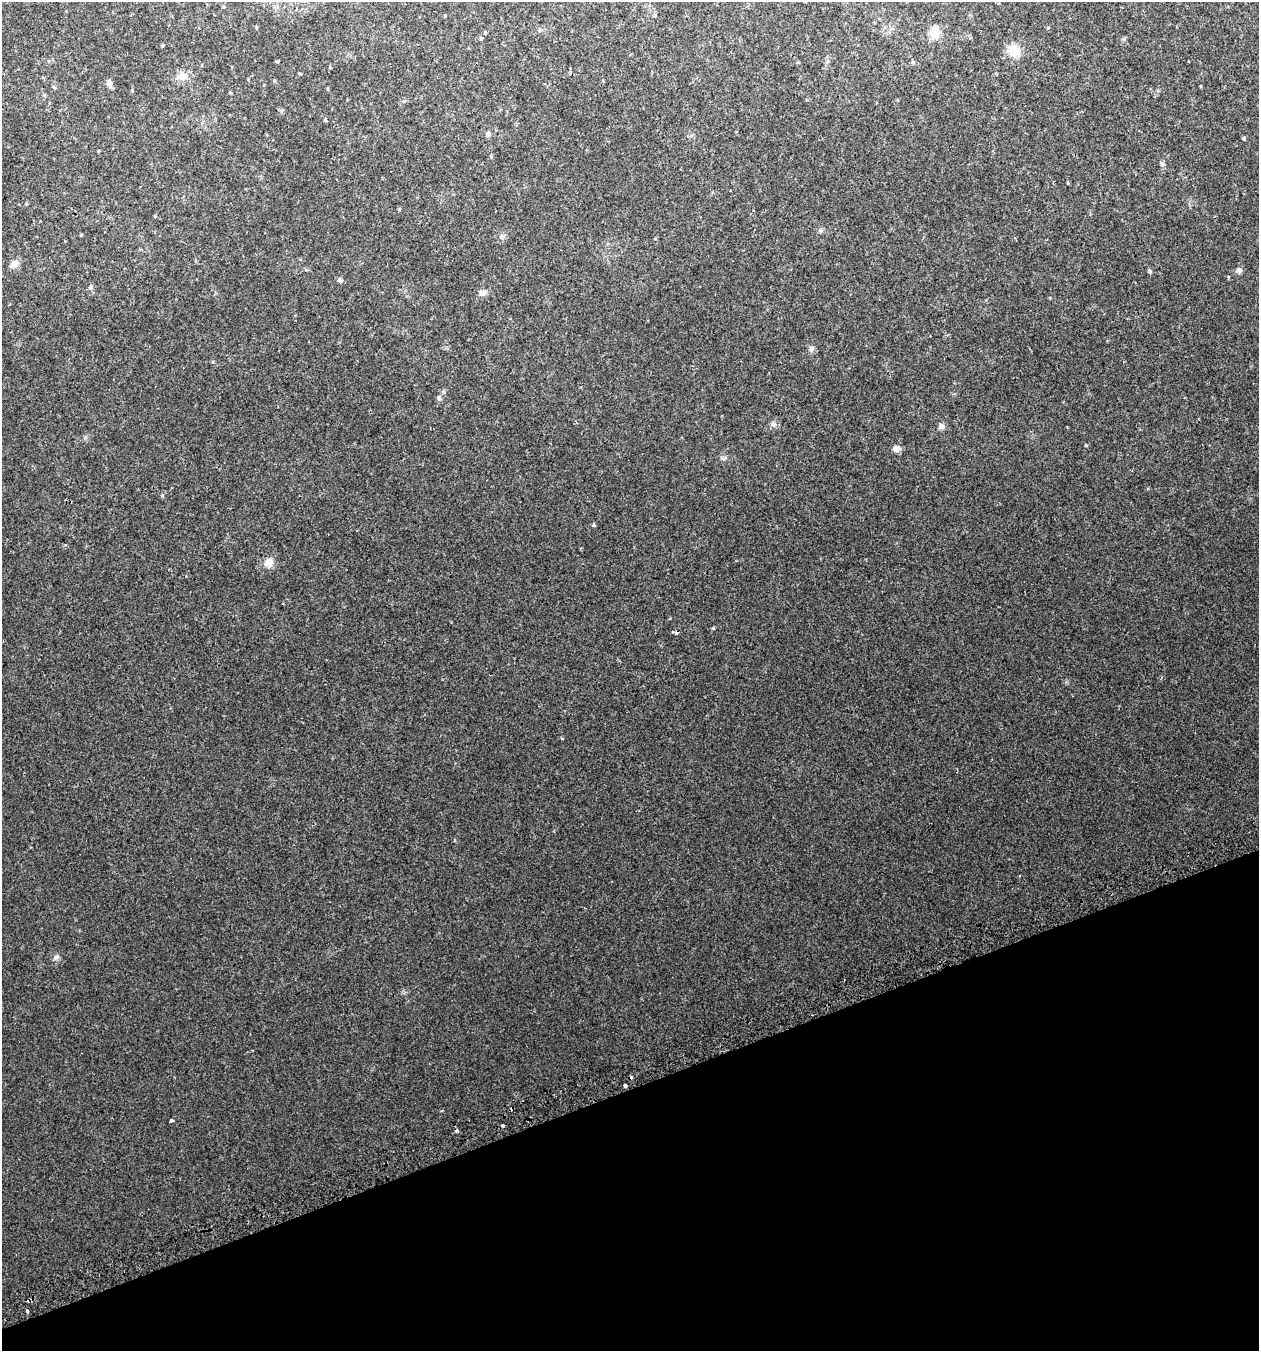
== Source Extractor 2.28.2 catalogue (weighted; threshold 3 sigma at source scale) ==
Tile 14 of 4 x 4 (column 2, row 4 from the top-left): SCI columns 1370-2626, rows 47-1395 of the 5304 x 5490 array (HDU 1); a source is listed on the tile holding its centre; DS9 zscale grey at full resolution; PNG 1261 x 1353 px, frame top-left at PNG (2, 2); no overlay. Shown black and unused: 19% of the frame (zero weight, under 2 of 3 exposures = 3% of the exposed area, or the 3 px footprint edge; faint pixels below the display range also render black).
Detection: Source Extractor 2.28.2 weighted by HDU 2 'WHT'; one run over the whole footprint, this tile lists its part. Background 0.00786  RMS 0.0046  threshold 0.0207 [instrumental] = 3 sigma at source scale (4.5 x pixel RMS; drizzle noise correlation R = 1.50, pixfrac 1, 0.0396/0.0396 arcsec/px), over >= 5 px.
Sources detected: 49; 2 cosmic-ray / hot-pixel residue — not listed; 1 inside a brighter listed object's ellipse — not listed separately; the other 46 listed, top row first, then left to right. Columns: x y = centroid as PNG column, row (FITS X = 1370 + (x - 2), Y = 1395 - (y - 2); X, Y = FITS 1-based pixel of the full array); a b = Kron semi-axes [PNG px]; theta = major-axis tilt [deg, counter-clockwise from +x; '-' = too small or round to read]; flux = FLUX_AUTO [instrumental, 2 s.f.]
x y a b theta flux
223 7 5 3 - 0.36
654 15 6 4 62 0.55
256 27 5 3 - 0.37
485 33 4 4 - 0.46
935 33 15 13 -68 5.2
481 39 4 3 - 1.9
162 46 5 3 - 0.41
1014 51 15 14 - 7
277 61 4 3 - 0.45
182 77 15 10 14 3.5
274 81 5 3 - 0.4
109 83 8 6 -10 1.3
132 90 4 4 - 0.44
230 93 4 3 - 0.39
325 120 4 4 - 0.53
488 134 5 5 - 1.4
1244 139 4 4 - 0.62
491 157 4 4 - 0.42
1068 183 4 3 - 0.33
26 204 5 4 - 0.47
399 209 4 4 - 0.42
81 235 4 3 - 0.4
502 237 8 4 45 0.92
14 264 13 9 39 2.6
1239 270 8 7 - 1.1
1150 271 6 5 - 0.58
1228 277 3 2 - 0.99
340 280 8 6 -54 0.94
90 287 7 5 69 0.79
483 293 10 7 15 2
811 348 9 6 48 1.1
439 398 7 6 - 0.87
774 424 7 6 - 1.1
941 426 9 7 90 1.3
896 448 8 7 - 2.3
162 496 5 3 - 0.4
594 525 5 4 - 0.59
269 563 13 11 69 3.3
713 628 4 4 - 0.43
672 632 4 3 - 0.39
56 957 8 6 17 1.2
625 1085 3 3 - 13
171 1120 4 3 - 2
503 1126 3 3 - 2.2
456 1131 5 4 - 0.55
27 1311 3 3 - 2.2
Unlisted compact peaks at least as high as the median listed source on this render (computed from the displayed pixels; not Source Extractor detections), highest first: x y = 820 230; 1162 164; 725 458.